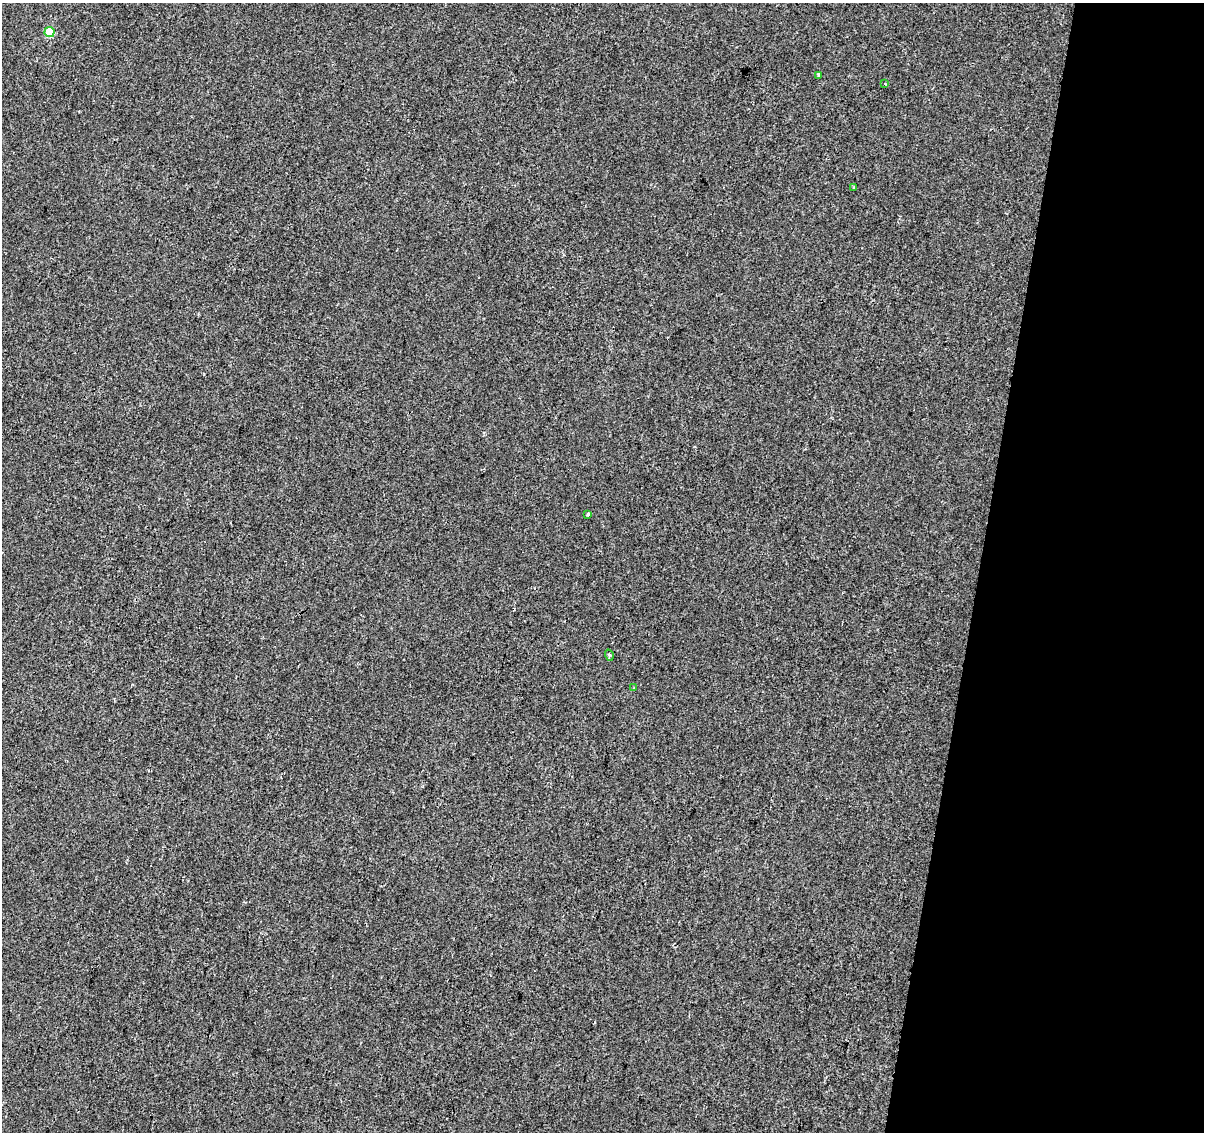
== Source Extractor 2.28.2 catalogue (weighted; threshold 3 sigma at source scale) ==
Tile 8 of 4 x 4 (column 4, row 2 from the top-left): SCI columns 3605-4806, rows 2484-3613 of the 4812 x 5026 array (HDU 1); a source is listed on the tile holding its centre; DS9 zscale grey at full resolution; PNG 1206 x 1134 px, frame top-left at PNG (2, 3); each listed source drawn as its Kron ellipse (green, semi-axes under 4 px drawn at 4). Shown black and unused: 19% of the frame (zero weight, under 2 of 3 exposures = <1% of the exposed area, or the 3 px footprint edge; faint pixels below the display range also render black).
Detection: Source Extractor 2.28.2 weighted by HDU 2 'WHT'; one run over the whole footprint, this tile lists its part. Background 4.25e-04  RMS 0.0042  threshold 0.019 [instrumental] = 3 sigma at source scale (4.5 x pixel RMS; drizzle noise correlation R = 1.50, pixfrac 1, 0.0396/0.0396 arcsec/px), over >= 5 px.
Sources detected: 7; all 7 listed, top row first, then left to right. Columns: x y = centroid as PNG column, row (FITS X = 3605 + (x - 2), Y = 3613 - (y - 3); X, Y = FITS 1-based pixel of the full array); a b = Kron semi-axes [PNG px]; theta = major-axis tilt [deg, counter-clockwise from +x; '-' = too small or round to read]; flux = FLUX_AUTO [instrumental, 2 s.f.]
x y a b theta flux
49 32 5 5 - 16
819 75 3 3 - 0.8
885 84 3 2 - 0.34
854 187 4 4 - 0.4
588 514 4 3 - 2.3
609 655 5 3 - 0.52
634 688 3 3 - 0.52